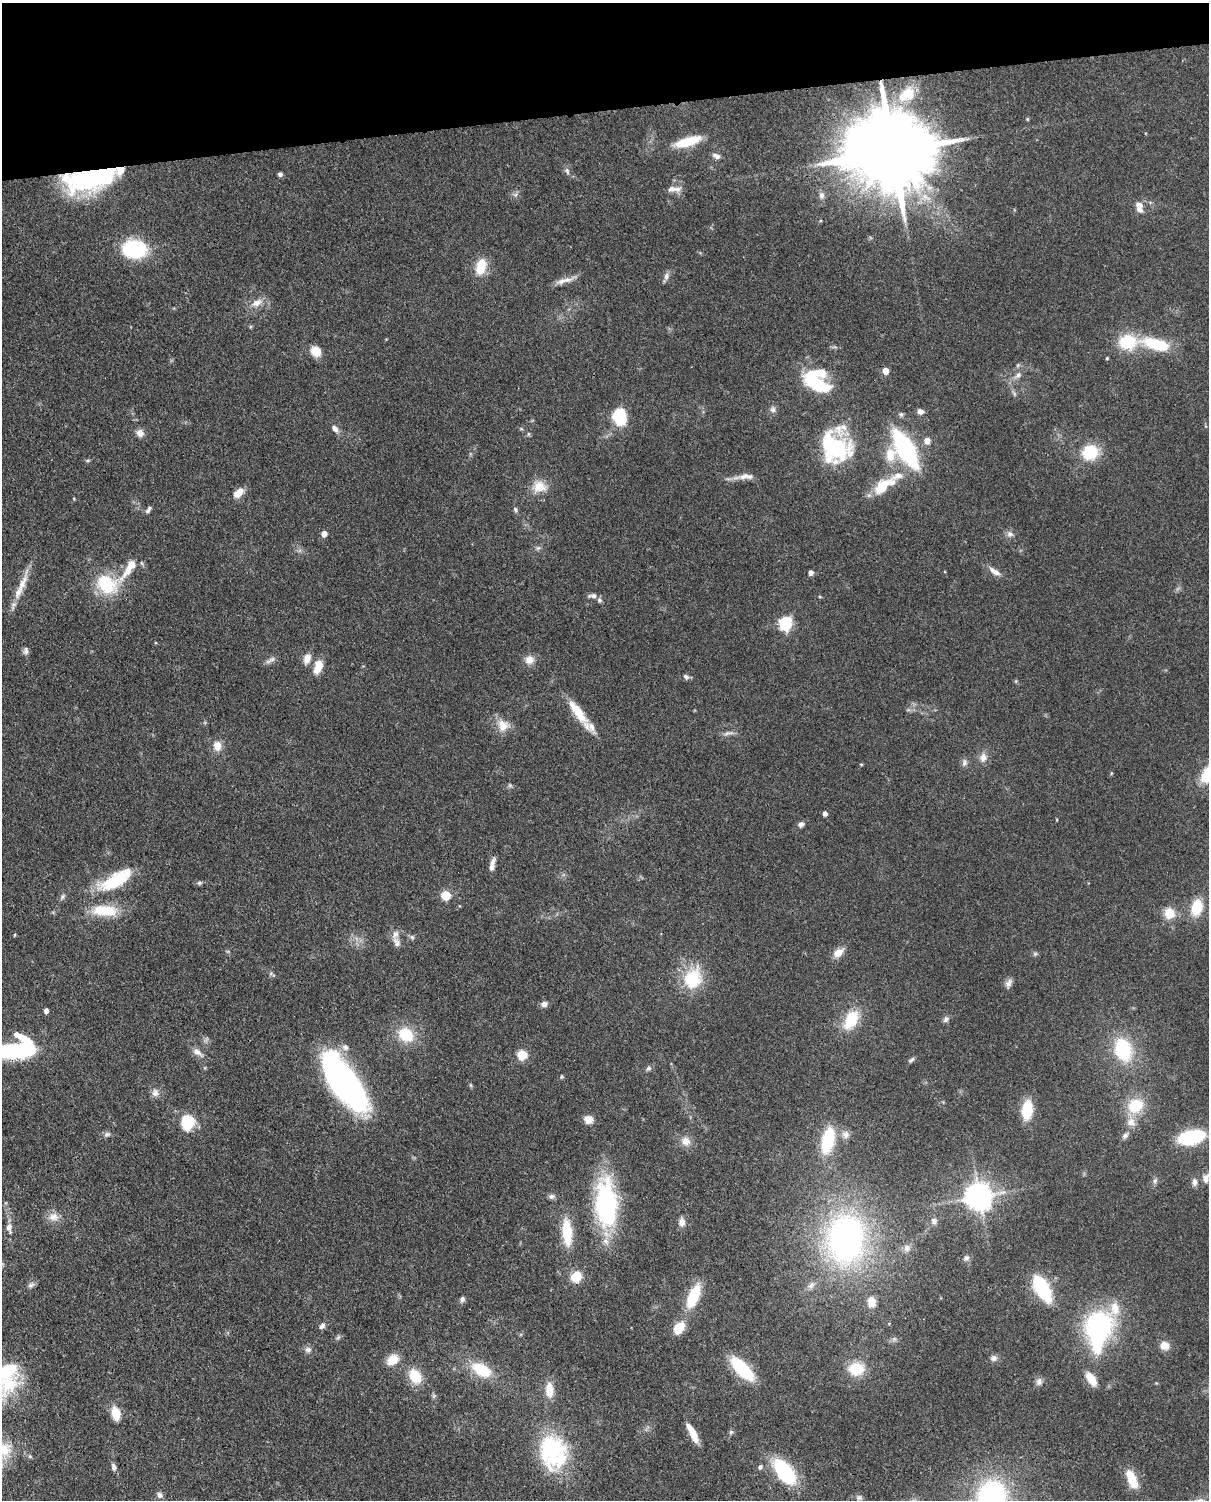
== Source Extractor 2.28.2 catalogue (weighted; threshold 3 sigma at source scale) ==
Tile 3 of 4 x 3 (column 3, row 1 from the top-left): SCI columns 2504-3710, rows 3150-4647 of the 5005 x 4918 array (HDU 1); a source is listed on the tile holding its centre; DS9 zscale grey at full resolution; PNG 1211 x 1502 px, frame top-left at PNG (2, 3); no overlay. Shown black and unused: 7% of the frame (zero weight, under 3 of 4 exposures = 7% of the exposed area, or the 3 px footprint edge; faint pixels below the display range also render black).
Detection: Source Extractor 2.28.2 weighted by HDU 2 'WHT'; one run over the whole footprint, this tile lists its part. Background 0.109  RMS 0.0041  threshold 0.0184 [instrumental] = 3 sigma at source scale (4.5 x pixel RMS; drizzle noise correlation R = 1.50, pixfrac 1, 0.05/0.05 arcsec/px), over >= 5 px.
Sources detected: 190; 2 too faint to see at this stretch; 6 inside a brighter object's white glare — not listed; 16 inside a brighter listed object's ellipse — not listed separately; the other 166 listed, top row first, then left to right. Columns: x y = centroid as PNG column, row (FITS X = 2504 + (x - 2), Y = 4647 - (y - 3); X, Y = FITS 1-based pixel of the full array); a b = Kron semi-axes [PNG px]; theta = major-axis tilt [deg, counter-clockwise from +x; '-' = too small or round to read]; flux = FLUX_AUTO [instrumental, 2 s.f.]
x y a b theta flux
908 93 23 20 81 12
1027 119 5 4 - 0.43
688 141 26 8 16 15
891 151 27 19 4 7400
716 156 10 6 -21 1.9
567 171 10 5 -74 1.3
280 174 5 5 - 1.1
90 178 55 22 12 66
677 189 13 9 -2 2.7
515 195 8 6 18 1.2
821 195 10 7 -84 1.8
1139 209 12 7 -54 2.3
135 249 21 15 0 39
481 266 18 11 76 9.4
666 276 11 7 75 1.8
565 280 30 6 17 3.7
257 303 17 10 24 4.2
1127 342 22 18 -2 16
1156 344 28 11 -15 21
316 351 12 11 - 5.4
1107 358 4 4 - 0.42
885 371 5 4 - 6.4
1018 375 13 7 43 2.4
819 385 33 13 -27 23
773 409 10 7 -78 1.5
920 411 7 6 - 2.1
901 414 7 6 - 0.93
620 417 15 11 -76 19
335 429 11 7 -56 2.1
140 433 9 8 - 2.7
528 434 6 4 90 0.58
927 440 5 5 - 5.2
836 446 37 31 12 36
905 449 32 12 -60 73
1090 452 16 14 20 16
890 455 19 13 89 7.6
88 460 6 4 18 0.55
744 476 26 7 11 3.9
539 486 20 16 -10 6.5
882 486 22 12 47 12
238 493 12 8 45 5
74 499 5 3 - 0.38
515 509 7 5 -62 0.81
148 510 9 5 55 1.2
324 534 5 5 - 3.4
1010 534 10 8 -39 1.8
538 548 7 6 - 0.98
129 568 46 11 55 11
995 571 16 6 -33 3.2
811 572 4 4 - 2.5
22 584 43 8 68 7.7
106 584 24 20 -34 22
592 596 12 6 1 1.6
820 597 5 3 - 0.37
599 600 7 6 - 0.94
785 623 6 6 - 73
26 650 10 6 81 1.4
307 659 14 9 68 3.3
271 660 16 6 27 1.7
529 660 12 11 - 3.6
318 666 14 8 74 7.6
686 677 8 6 -33 1.2
1016 681 6 4 71 0.45
578 712 32 9 -53 12
503 725 16 16 - 5.8
728 733 17 5 9 1.7
217 746 14 11 -87 4.1
983 757 13 10 76 3.1
964 763 11 7 83 1.6
861 764 4 3 - 0.43
1111 773 5 3 - 0.43
510 785 6 5 - 0.74
825 813 4 4 - 2.1
801 824 7 6 - 1.5
492 864 16 5 77 2.7
115 880 44 16 28 22
199 883 6 6 - 0.81
446 895 5 5 - 22
63 897 8 5 55 1
1197 907 18 11 76 12
105 911 32 13 -3 15
1169 913 10 10 - 7.7
14 935 5 3 - 0.34
412 937 6 6 - 0.92
397 942 16 9 -65 2.8
838 952 14 9 40 4.2
1035 954 7 5 12 0.79
693 978 30 23 69 19
1008 983 13 8 66 2
544 1004 8 7 - 1.7
46 1011 5 4 - 2.5
851 1019 22 13 61 15
946 1019 9 7 56 1.4
406 1034 20 16 -36 13
345 1047 10 8 -38 2.2
1123 1049 18 13 -71 32
15 1050 42 13 2 47
197 1052 17 8 -38 3
522 1055 5 5 - 25
911 1060 9 5 36 0.95
648 1068 8 6 39 1
561 1076 6 5 - 0.53
345 1085 57 25 -53 120
470 1085 6 4 -89 0.54
155 1093 12 9 -81 2.4
1135 1106 19 15 28 14
1027 1110 17 9 84 15
588 1119 9 8 - 4.2
187 1123 14 12 89 16
107 1134 10 6 15 1.3
845 1134 11 10 - 2.7
1125 1135 11 6 43 1.6
1191 1137 19 10 13 41
828 1140 26 12 77 24
686 1141 12 11 - 4.1
1206 1178 13 8 60 2.7
1155 1181 9 6 80 1.2
1195 1182 10 7 87 1.8
552 1196 9 7 4 1.3
979 1196 8 7 - 550
606 1204 58 24 -87 57
54 1217 15 11 -1 3.9
934 1221 9 8 - 1.7
682 1222 11 8 88 2.5
9 1228 15 8 -84 2.9
567 1232 24 9 -86 18
848 1232 46 43 14 110
907 1248 9 8 - 1.9
966 1258 9 7 44 1.3
576 1277 10 9 - 8.6
31 1285 10 7 24 1.3
811 1285 11 8 54 2.1
1042 1287 19 8 -62 50
693 1296 23 10 67 18
462 1299 7 6 - 1.1
872 1302 12 9 -82 4.4
322 1326 9 7 54 1.5
1099 1326 29 27 58 59
679 1328 12 9 56 8.9
338 1337 7 5 45 0.82
894 1339 6 6 - 0.97
1164 1345 10 10 - 4.1
308 1349 10 7 -12 1.8
994 1358 9 8 - 1.7
393 1360 14 11 32 6.3
742 1369 20 9 -46 34
856 1369 16 13 2 13
481 1370 19 12 -29 16
415 1376 17 12 -59 10
1091 1379 16 8 -57 6.8
1039 1382 10 8 -84 1.8
8 1384 41 26 53 23
549 1390 17 9 -88 7
116 1413 12 8 -78 8.8
731 1432 7 5 45 0.79
692 1433 21 6 -63 7
4 1450 25 18 -72 11
552 1451 38 29 -74 47
30 1456 6 5 - 0.63
114 1467 8 5 -75 1.7
760 1467 6 5 - 1.3
784 1471 25 13 -52 37
1132 1480 22 13 -69 7.6
160 1495 9 7 -40 1.5
992 1497 28 25 89 76
859 1498 9 7 1 1.3
Overlapping masked pixels (flux is a lower limit): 2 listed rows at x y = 891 151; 90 178
Isophote crosses this tile's border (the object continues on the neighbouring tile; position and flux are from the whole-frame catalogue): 5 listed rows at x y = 15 1050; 1206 1178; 8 1384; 4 1450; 992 1497